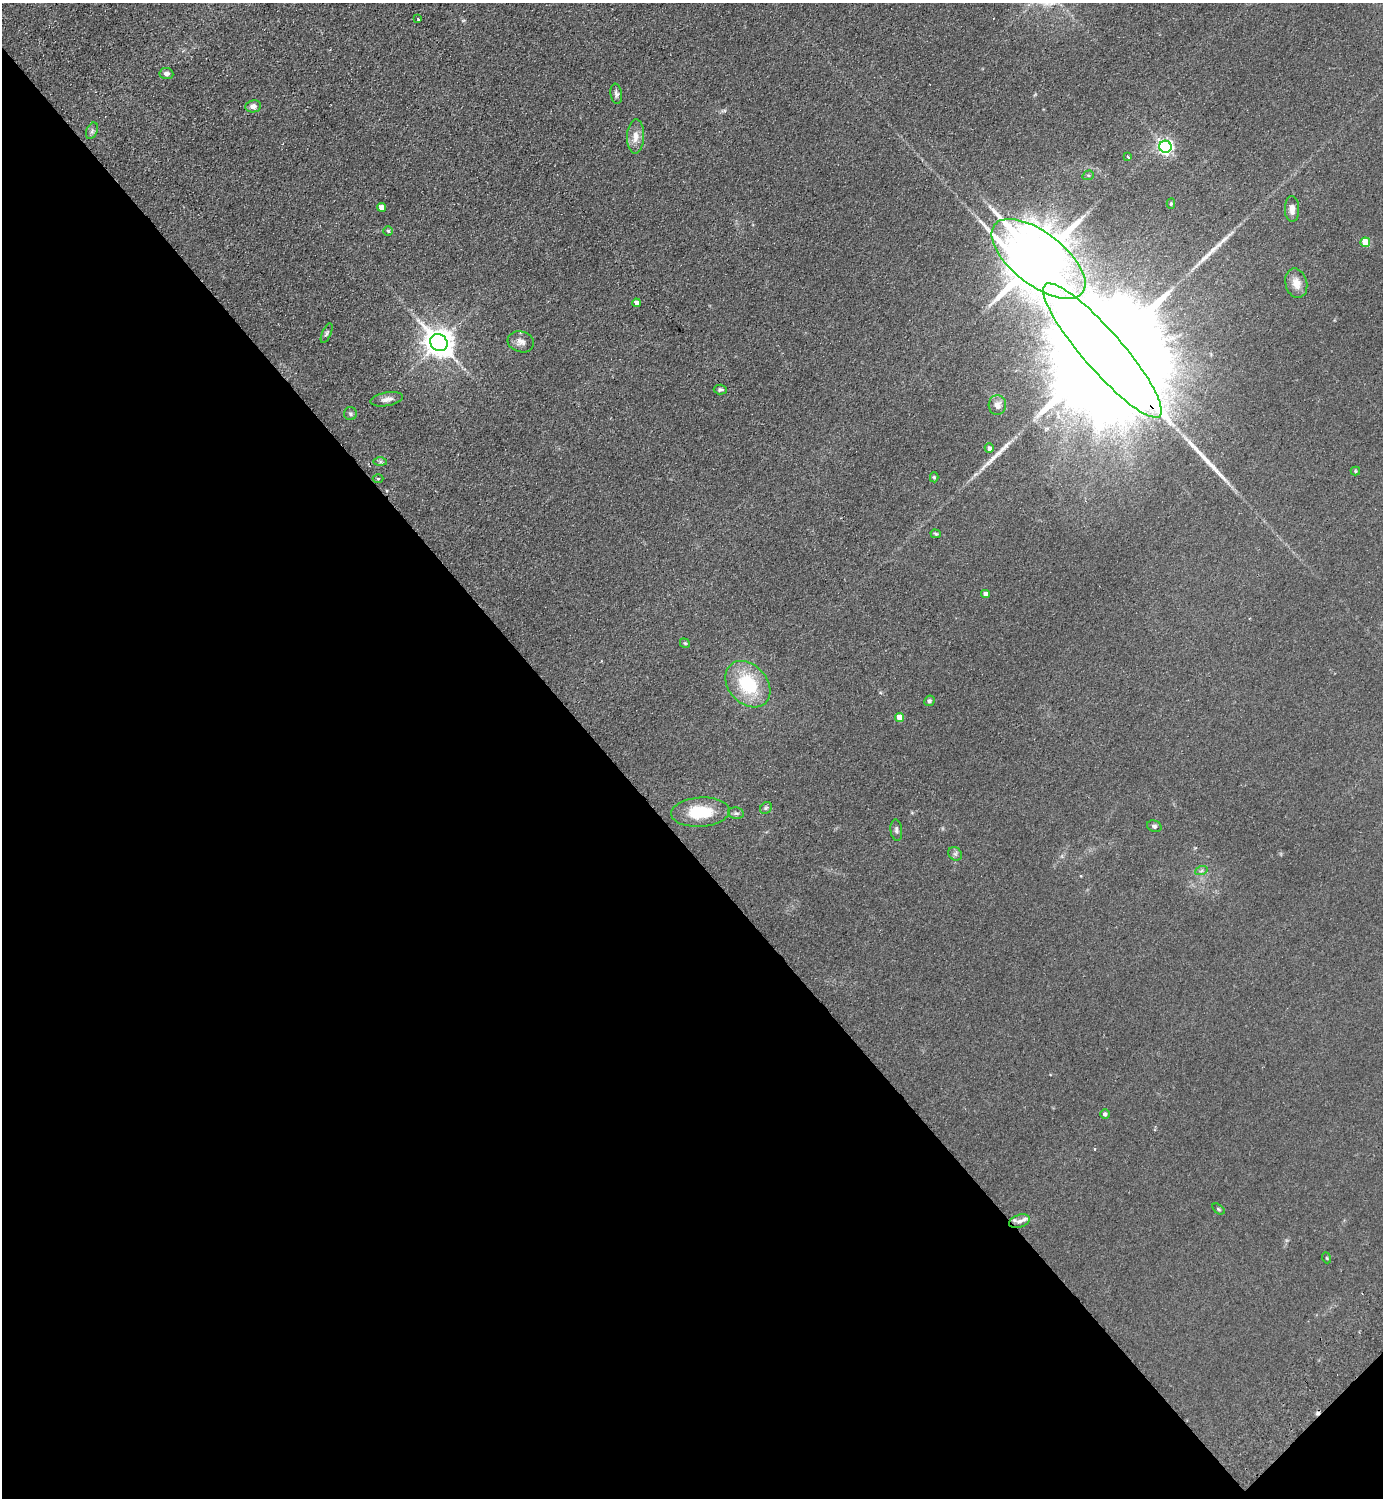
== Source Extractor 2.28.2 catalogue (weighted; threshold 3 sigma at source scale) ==
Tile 14 of 4 x 4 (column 2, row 4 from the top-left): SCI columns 1724-3104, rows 45-1540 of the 6066 x 6071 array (HDU 1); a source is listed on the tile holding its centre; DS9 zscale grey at full resolution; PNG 1385 x 1500 px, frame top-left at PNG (2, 3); each listed source drawn as its Kron ellipse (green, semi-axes under 4 px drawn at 4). Shown black and unused: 44% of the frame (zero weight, under 2 of 3 exposures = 3% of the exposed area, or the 3 px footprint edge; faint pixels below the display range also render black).
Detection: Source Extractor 2.28.2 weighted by HDU 2 'WHT'; one run over the whole footprint, this tile lists its part. Background 0.0686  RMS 0.0096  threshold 0.043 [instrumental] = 3 sigma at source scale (4.5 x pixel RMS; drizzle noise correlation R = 1.50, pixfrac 1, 0.05/0.05 arcsec/px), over >= 5 px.
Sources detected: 56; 1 inside a brighter object's white glare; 2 cosmic-ray / hot-pixel residue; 3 long thin detections or spike segments (spike, bleed or trail) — neither listed nor drawn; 3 inside a brighter listed object's ellipse — not listed separately; the other 47 listed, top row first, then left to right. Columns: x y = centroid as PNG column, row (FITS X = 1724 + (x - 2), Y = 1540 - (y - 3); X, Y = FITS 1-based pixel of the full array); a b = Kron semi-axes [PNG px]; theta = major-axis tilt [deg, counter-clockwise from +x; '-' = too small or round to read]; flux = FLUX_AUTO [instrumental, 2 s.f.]
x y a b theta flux
418 19 3 2 - 2.3
166 74 7 5 -6 3.4
616 94 10 5 -82 2.7
253 106 8 6 9 4.4
92 131 9 5 66 2.3
636 136 17 8 88 9
1165 147 6 6 - 260
1128 157 3 3 - 1.6
1088 175 6 4 19 1.3
1171 204 5 4 - 1.6
381 207 4 4 - 6.6
1292 209 13 7 -88 6.3
388 231 5 4 - 1.3
1365 242 5 4 - 21
1038 259 56 26 -38 10000
1296 283 15 10 -76 11
636 303 4 4 - 5
327 333 10 4 66 2
521 342 13 10 -16 5.5
439 343 9 8 - 1300
1102 350 87 20 -49 81000
720 389 6 5 - 1.8
387 399 16 6 10 5.3
997 405 10 8 86 5.2
350 414 6 6 - 1.9
989 448 5 4 - 3.2
380 462 7 4 0 1.7
1355 471 5 4 - 1.2
934 477 5 4 - 1.4
378 479 5 3 - 0.77
936 534 5 4 - 1.4
985 594 4 4 - 5.1
685 643 5 4 - 1.2
748 684 26 19 -48 53
929 701 5 5 - 1.9
899 717 4 4 - 12
766 808 6 5 - 1.6
700 812 29 14 4 36
736 813 8 5 -10 2
1154 826 7 6 - 2.2
896 830 11 6 -83 2.8
955 854 7 6 - 2.4
1201 871 6 4 19 1.6
1105 1114 5 5 - 2.6
1218 1209 7 4 -37 1.2
1020 1221 11 6 18 4
1327 1258 5 3 - 0.82
Overlapping masked pixels (flux is a lower limit): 2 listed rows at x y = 1038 259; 1102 350